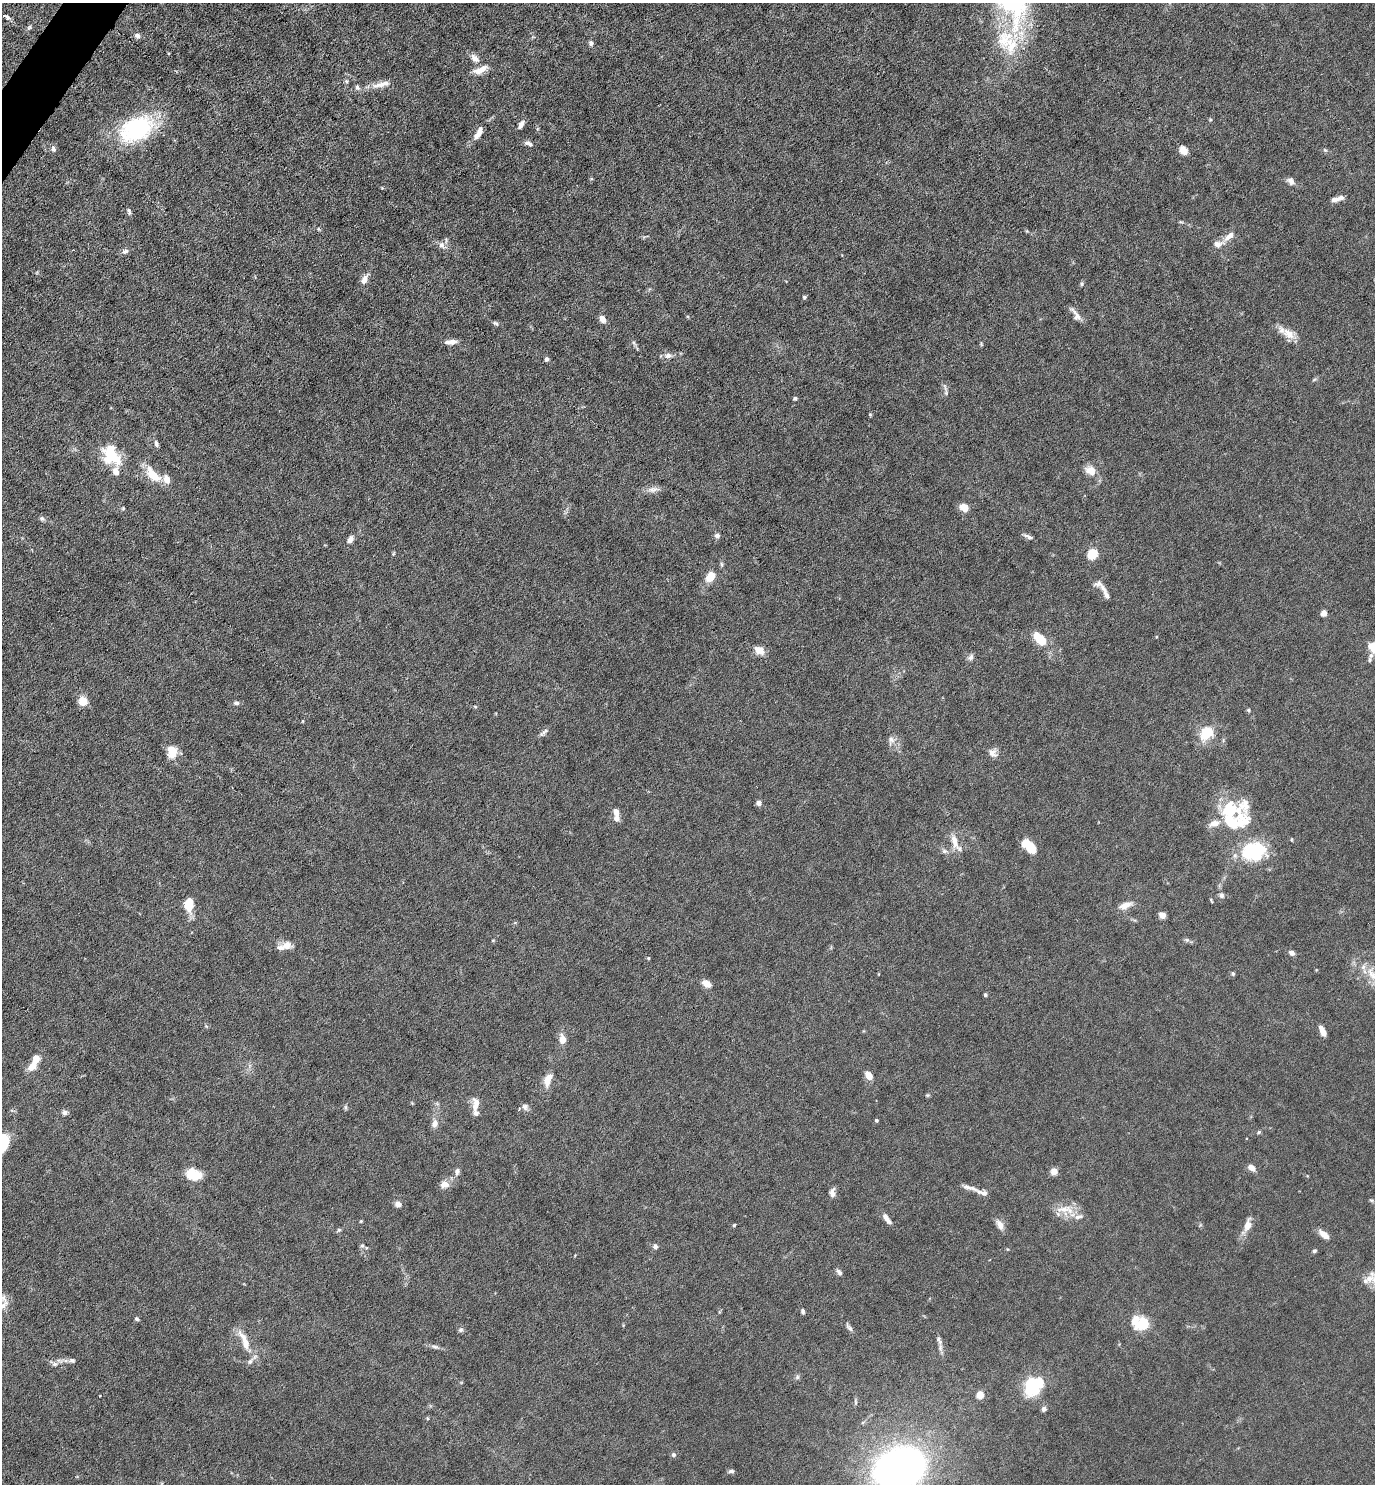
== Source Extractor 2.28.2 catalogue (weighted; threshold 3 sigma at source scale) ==
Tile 11 of 4 x 4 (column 3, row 3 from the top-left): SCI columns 2897-4269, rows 1483-2964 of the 5934 x 5928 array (HDU 1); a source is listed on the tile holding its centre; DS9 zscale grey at full resolution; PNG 1377 x 1486 px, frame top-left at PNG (2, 3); no overlay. Shown black and unused: <1% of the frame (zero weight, under 4 of 8 exposures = <1% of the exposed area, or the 3 px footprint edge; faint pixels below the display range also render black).
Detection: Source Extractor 2.28.2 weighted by HDU 2 'WHT'; one run over the whole footprint, this tile lists its part. Background 0.0371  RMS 0.0027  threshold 0.011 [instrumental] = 3 sigma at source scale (4.09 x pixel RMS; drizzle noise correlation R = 1.36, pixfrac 0.8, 0.05/0.05 arcsec/px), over >= 5 px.
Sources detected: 167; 1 inside a brighter object's white glare — not listed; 18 inside a brighter listed object's ellipse — not listed separately; the other 148 listed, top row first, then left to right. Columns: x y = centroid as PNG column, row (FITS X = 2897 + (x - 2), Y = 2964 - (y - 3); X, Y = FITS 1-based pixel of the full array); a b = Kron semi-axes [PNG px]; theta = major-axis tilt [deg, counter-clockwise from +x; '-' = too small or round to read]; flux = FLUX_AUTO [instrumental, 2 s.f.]
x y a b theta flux
4 15 3 3 - 1.1
7 18 6 5 - 0.78
29 27 7 5 24 0.44
137 36 8 6 -20 0.92
1005 39 35 28 46 15
591 43 7 6 - 0.68
475 58 13 8 -42 1.5
480 70 19 7 24 2.6
346 81 6 5 - 0.4
381 84 29 7 13 2.7
521 124 11 5 58 1
136 129 34 22 27 29
479 132 12 6 75 1.5
529 144 12 5 -21 0.93
53 149 8 6 -76 0.73
1183 150 8 6 -52 2.8
1325 150 7 4 -44 0.34
1291 181 10 7 -53 1.2
1335 199 11 6 19 1.2
129 211 8 5 -73 0.57
318 229 5 3 - 0.26
1229 236 16 7 39 1.8
1218 244 14 8 11 1.9
442 245 9 8 - 1.1
125 251 8 7 - 0.84
364 279 12 7 59 1.8
1082 284 6 4 82 0.39
804 297 5 4 - 0.4
1076 314 20 6 -55 1.5
602 319 6 5 - 2.3
496 323 8 5 -22 0.53
1288 334 21 11 -31 3.1
453 342 11 6 10 1.4
634 343 8 4 -53 0.48
981 344 5 4 - 0.25
668 356 10 8 14 1.1
546 359 4 4 - 0.74
1314 380 6 4 4 0.32
946 393 7 5 -80 0.55
795 398 4 3 - 0.4
870 414 4 3 - 0.3
156 444 9 5 -74 0.66
111 455 24 16 -59 10
1091 471 11 8 -24 3.4
153 474 22 10 -48 5.4
653 489 18 7 7 1.5
964 507 10 8 -49 2.4
123 508 4 4 - 0.28
42 519 7 5 -57 0.57
717 535 7 6 - 0.7
1028 537 12 5 -27 0.83
350 540 7 5 64 1.4
1092 554 7 7 - 7.3
710 576 12 8 54 3.7
1103 588 12 6 -58 1.1
1324 613 4 4 - 3.7
1040 639 17 9 -47 5.2
1373 648 13 9 -71 3.2
759 650 10 7 -28 2.8
971 657 10 7 49 0.79
1370 660 9 6 79 0.68
83 701 5 5 - 11
236 703 7 5 -5 0.68
475 706 6 3 -20 0.26
1248 710 5 4 - 0.39
544 732 15 4 43 0.81
1206 733 20 15 52 5.6
891 740 11 8 -44 1.3
172 751 10 7 -82 6.6
993 753 11 10 - 1.5
759 803 5 5 - 1.1
1231 809 28 17 -10 12
616 812 10 6 -69 1.6
1214 823 13 8 13 2.2
1292 839 5 3 - 0.2
954 841 20 8 -71 2.8
1029 846 18 9 -45 4.5
944 851 7 6 - 0.68
1254 853 30 26 50 14
1221 895 8 6 -88 0.76
1211 900 8 3 -58 0.28
189 904 15 9 84 5.1
1126 905 17 8 25 2.4
1162 915 7 6 - 1.3
493 940 5 3 - 0.22
1187 940 6 5 - 0.5
287 945 13 9 1 2.2
1292 953 7 5 -35 0.94
648 958 4 4 - 0.25
1233 974 5 5 - 0.45
1372 974 24 11 -65 3.9
706 984 9 6 -30 2.5
985 995 4 4 - 0.39
1323 1032 8 7 - 1.4
563 1039 12 8 -82 1.9
32 1066 13 8 47 2.7
869 1076 8 6 -59 2.7
548 1080 16 8 70 2.8
927 1095 6 4 90 0.31
476 1104 19 9 84 2.2
346 1107 7 4 85 0.42
525 1107 9 8 - 0.92
65 1112 7 6 - 0.76
876 1120 4 4 - 0.44
435 1123 12 8 70 1.5
1259 1132 6 4 47 0.35
1251 1167 9 6 -35 1.6
457 1171 10 6 79 0.83
1054 1171 4 4 - 4.7
193 1174 18 12 -17 5.1
445 1184 11 9 -3 1.9
832 1193 12 7 -89 1.2
983 1193 19 6 -15 1.6
1371 1200 6 4 -18 0.39
398 1204 4 4 - 3.6
1064 1209 26 9 6 3.4
1078 1217 13 6 13 1.1
887 1219 15 5 -53 1.6
361 1221 4 4 - 0.25
734 1225 4 3 - 0.27
1000 1225 12 8 -59 1.7
1247 1225 17 9 75 2.3
339 1230 6 5 - 0.38
1324 1235 12 6 -40 2.3
362 1246 7 5 -68 0.52
655 1246 6 6 - 0.67
1314 1251 5 4 - 0.42
839 1272 9 5 -49 0.68
1369 1279 13 10 34 2.4
4 1305 17 7 47 1.6
803 1311 6 5 - 0.47
136 1319 5 5 - 0.47
1143 1323 8 6 -16 29
850 1328 11 5 -49 0.76
461 1330 6 6 - 0.59
939 1340 13 6 -64 1.1
244 1341 32 9 -66 4.2
435 1347 11 5 -14 0.8
72 1360 8 6 -13 0.65
55 1364 8 6 -3 0.85
797 1377 7 5 49 0.51
1033 1386 21 16 48 13
980 1395 5 4 - 6.3
1044 1409 7 5 51 0.73
427 1418 5 4 - 0.26
674 1455 6 6 - 0.57
899 1468 39 29 22 130
731 1471 7 5 0 0.66
Isophote crosses this tile's border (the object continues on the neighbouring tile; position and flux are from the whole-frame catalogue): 4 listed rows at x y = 1373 648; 1372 974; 4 1305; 899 1468